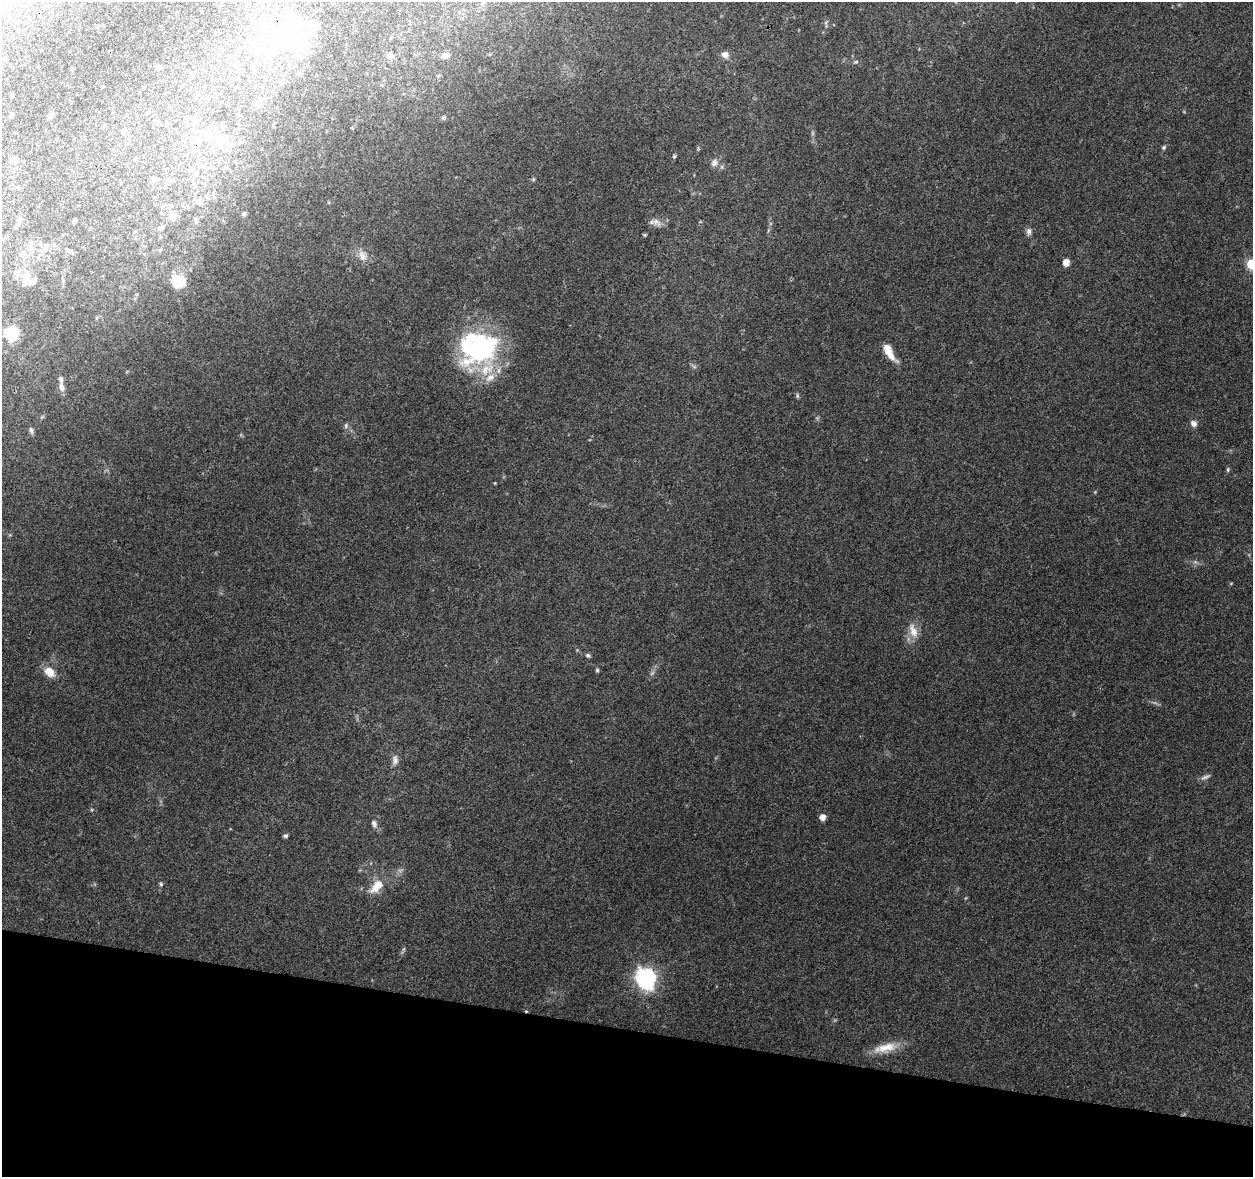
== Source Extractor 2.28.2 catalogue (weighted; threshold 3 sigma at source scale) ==
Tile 15 of 4 x 4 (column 3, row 4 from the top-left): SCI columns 2511-3761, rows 284-1458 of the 5012 x 5206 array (HDU 1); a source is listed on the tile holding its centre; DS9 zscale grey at full resolution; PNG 1255 x 1179 px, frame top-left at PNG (2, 2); no overlay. Shown black and unused: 13% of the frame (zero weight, under 3 of 4 exposures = <1% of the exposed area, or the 3 px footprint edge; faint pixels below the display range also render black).
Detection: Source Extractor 2.28.2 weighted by HDU 2 'WHT'; one run over the whole footprint, this tile lists its part. Background 0.0776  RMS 0.005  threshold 0.0225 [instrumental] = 3 sigma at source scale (4.5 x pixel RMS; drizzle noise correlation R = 1.50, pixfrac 1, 0.0396/0.0396 arcsec/px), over >= 5 px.
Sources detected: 83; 1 too faint to see at this stretch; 5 inside a brighter object's white glare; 1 cosmic-ray / hot-pixel residue — not listed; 12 inside a brighter listed object's ellipse — not listed separately; the other 64 listed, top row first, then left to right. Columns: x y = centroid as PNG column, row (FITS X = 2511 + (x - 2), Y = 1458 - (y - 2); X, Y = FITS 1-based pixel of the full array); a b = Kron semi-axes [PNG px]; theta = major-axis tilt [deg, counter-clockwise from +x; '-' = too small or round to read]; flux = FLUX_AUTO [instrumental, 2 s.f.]
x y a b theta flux
176 13 3 2 - 0.34
293 28 51 34 53 56
725 55 8 7 - 2.9
390 56 8 7 - 1.6
445 56 10 7 5 2
5 59 4 4 - 1
856 62 6 4 2 0.67
159 67 6 5 - 0.99
298 74 5 5 - 0.75
259 103 8 8 - 3
51 115 6 5 - 1.6
194 117 7 5 43 1.2
444 118 5 5 - 1
167 124 6 4 -18 0.72
123 132 8 6 -66 1.4
222 139 22 16 -45 13
1164 147 5 5 - 0.83
674 156 5 4 - 0.67
135 159 6 3 20 0.56
14 160 6 5 - 4.7
714 163 10 9 - 2.6
153 179 9 5 -50 1.2
533 179 6 4 2 0.64
173 180 6 4 71 0.67
200 200 9 8 - 2.3
244 214 5 4 - 1.1
173 217 9 8 - 3
196 220 10 3 -75 0.76
74 221 4 3 - 0.92
656 222 14 8 -28 3.1
161 227 7 5 34 0.87
1029 231 10 7 88 1.7
645 235 4 4 - 0.62
135 238 5 3 - 0.45
46 247 10 5 77 1.5
69 250 8 5 -27 1.3
160 250 6 3 20 0.51
362 256 15 9 -70 3.6
1066 262 5 5 - 6.4
1252 264 6 6 - 29
17 272 9 7 -16 2.1
178 282 16 14 -26 10
24 283 26 8 86 3.8
12 333 11 10 - 21
480 349 47 38 47 61
889 352 21 8 -58 7.6
61 387 12 7 -71 2.3
797 395 7 4 -89 0.71
1194 424 8 7 - 2.2
31 430 8 5 -80 1.1
1228 470 7 4 82 0.7
913 631 22 10 -71 5.8
588 655 6 5 - 0.96
597 670 5 5 - 0.67
49 672 13 9 -43 6.6
395 760 13 7 -88 2.5
1205 777 13 5 21 1.6
822 817 5 5 - 4
374 823 10 6 -64 1.7
285 836 5 4 - 1.2
161 884 5 5 - 0.71
376 886 21 11 48 7.4
646 978 8 7 - 220
885 1048 33 11 13 9.1
Overlapping masked pixels (flux is a lower limit): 1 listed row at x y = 293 28
Isophote crosses this tile's border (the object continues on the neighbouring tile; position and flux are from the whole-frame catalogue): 2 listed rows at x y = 1252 264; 12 333
Unlisted compact peaks at least as high as the median listed source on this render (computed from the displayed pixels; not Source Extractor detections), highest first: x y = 495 483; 652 673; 1231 583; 92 809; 1095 492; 698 149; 826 23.